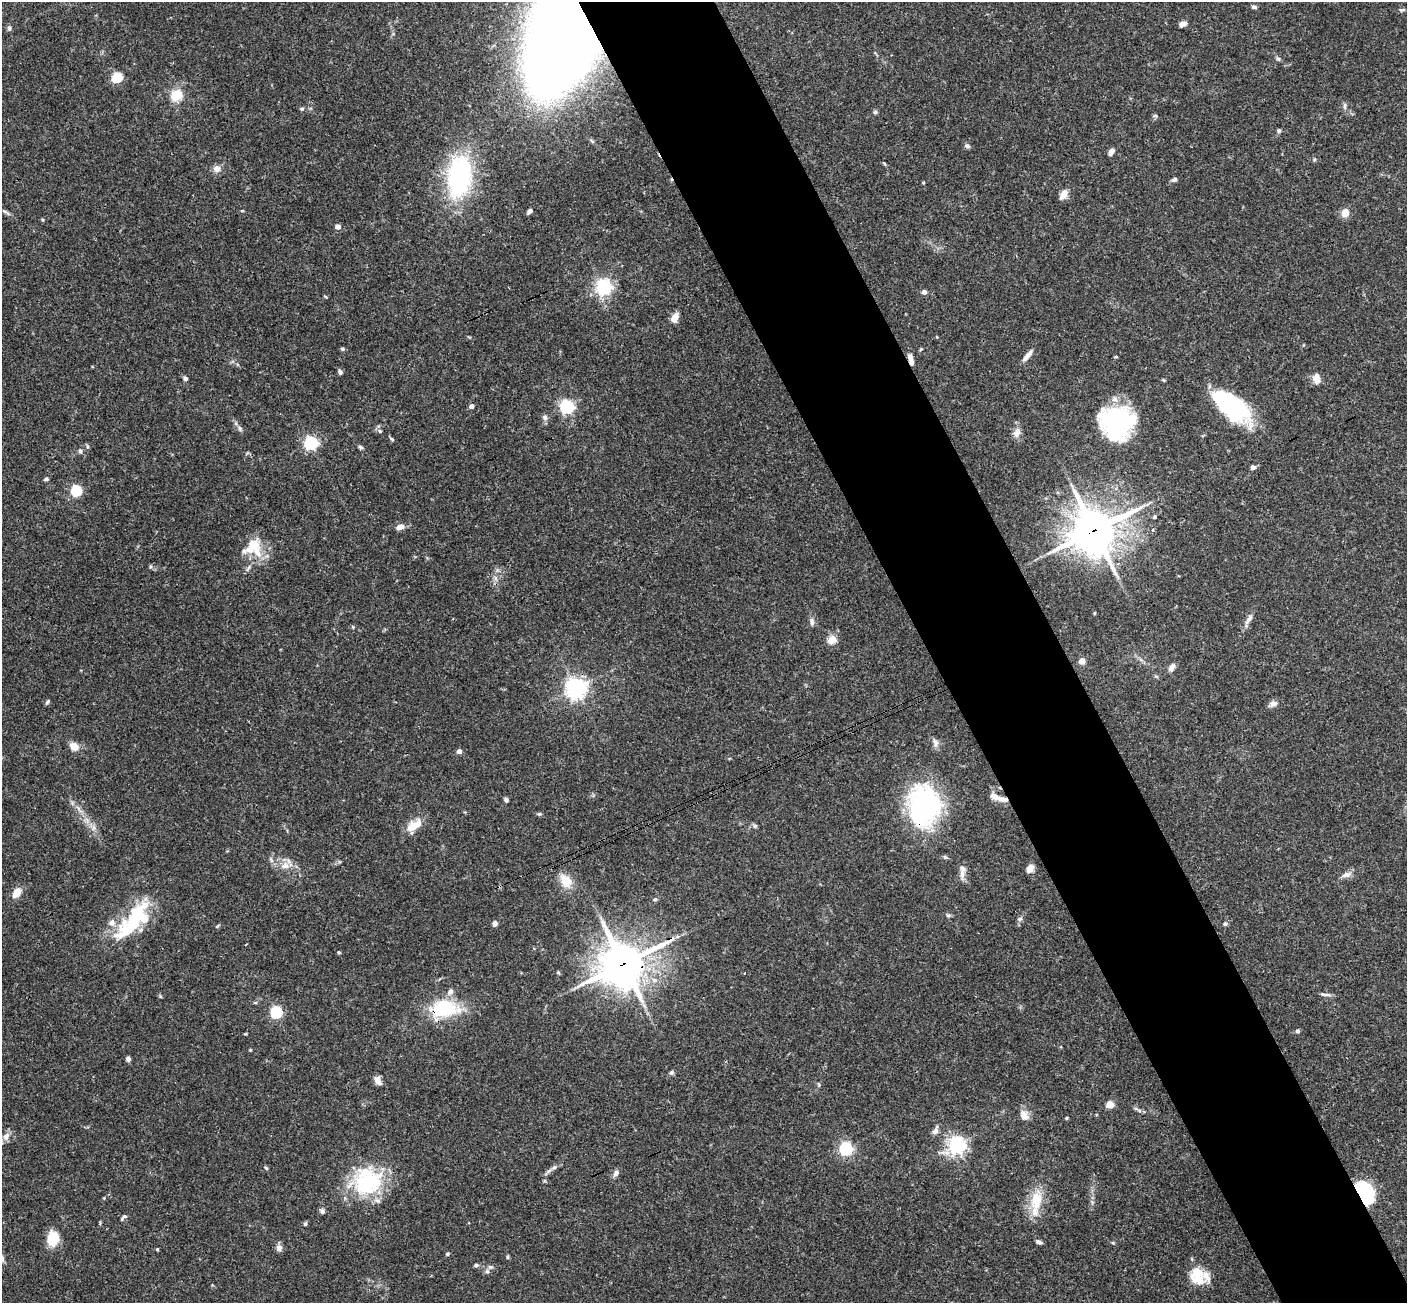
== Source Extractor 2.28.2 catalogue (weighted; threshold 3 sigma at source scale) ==
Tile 6 of 4 x 4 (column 2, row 2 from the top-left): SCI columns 1463-2867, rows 2914-4214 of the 5731 x 5696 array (HDU 1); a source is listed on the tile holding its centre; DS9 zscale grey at full resolution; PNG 1409 x 1305 px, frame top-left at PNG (2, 2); no overlay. Shown black and unused: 10% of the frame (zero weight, under 3 of 4 exposures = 6% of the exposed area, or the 3 px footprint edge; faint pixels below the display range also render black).
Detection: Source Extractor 2.28.2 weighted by HDU 2 'WHT'; one run over the whole footprint, this tile lists its part. Background 0.0903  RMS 0.0037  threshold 0.0165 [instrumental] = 3 sigma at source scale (4.5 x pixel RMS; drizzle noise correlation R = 1.50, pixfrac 1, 0.05/0.05 arcsec/px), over >= 5 px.
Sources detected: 144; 4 inside a brighter object's white glare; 1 cosmic-ray / hot-pixel residue — not listed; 8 inside a brighter listed object's ellipse — not listed separately; the other 131 listed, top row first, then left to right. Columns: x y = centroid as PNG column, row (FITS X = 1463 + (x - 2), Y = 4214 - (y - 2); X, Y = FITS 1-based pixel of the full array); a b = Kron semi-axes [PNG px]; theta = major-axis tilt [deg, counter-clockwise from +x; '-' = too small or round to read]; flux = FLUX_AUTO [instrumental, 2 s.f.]
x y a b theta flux
1254 7 8 5 -7 0.76
1402 10 8 4 5 0.69
568 24 77 37 73 1600
1183 24 7 5 24 2
9 28 7 5 -88 0.76
1278 59 8 5 -53 0.68
117 77 5 5 - 26
176 95 11 10 - 8.2
1345 106 9 5 -90 0.87
302 109 6 4 20 0.52
875 112 6 6 - 0.62
1155 116 6 4 -1 0.53
1279 131 6 5 - 0.66
967 146 8 6 -27 0.87
1111 152 9 5 57 1.6
1314 159 6 4 70 0.5
217 169 10 9 - 2.2
459 176 41 23 82 58
1174 179 6 5 - 1
923 182 4 3 - 0.32
1063 195 12 7 56 3
529 211 6 4 42 1
6 212 15 4 -32 1
1345 212 9 8 - 3.5
338 227 5 4 - 2.3
604 287 6 6 - 120
924 292 4 4 - 1.8
674 318 9 6 71 4.6
343 349 5 4 - 0.63
921 349 5 4 - 0.42
1027 355 17 5 50 2.2
1116 357 4 4 - 0.4
910 358 8 6 -71 1.8
340 372 7 5 -63 0.79
185 378 5 5 - 0.83
1316 378 12 8 89 3.1
471 406 4 4 - 1.4
567 407 6 6 - 78
1232 407 38 20 -39 41
545 417 8 7 - 1.3
1117 423 39 24 73 40
240 429 9 4 -55 0.82
380 431 6 5 - 0.66
1017 433 14 8 75 2.4
392 439 7 4 -32 0.5
311 443 6 6 - 74
87 446 6 4 -72 0.48
360 447 6 4 -20 0.71
80 451 7 5 -78 0.84
1253 467 5 4 - 1.5
46 479 5 4 - 0.72
76 491 5 5 - 32
1155 517 5 4 - 0.73
400 527 10 7 17 2.2
1152 529 4 3 - 0.48
1094 530 18 16 33 880
252 545 29 15 40 8.3
1094 613 5 3 - 0.33
1249 619 18 6 56 2
812 622 11 6 -81 1.4
353 627 5 4 - 0.39
832 640 5 5 - 14
1082 661 4 4 - 5.6
1171 667 11 6 57 1.8
1156 676 6 4 -19 0.49
576 688 7 7 - 230
47 702 8 4 56 0.61
1273 704 10 8 7 1.6
935 743 12 7 -72 1.6
74 746 9 7 -32 4.2
459 751 4 4 - 2
1002 799 14 6 -10 2.7
506 800 5 5 - 0.79
924 805 47 36 90 56
79 809 17 3 -48 1.8
539 814 5 4 - 0.5
414 825 22 11 36 5.5
755 826 7 5 -36 0.69
271 860 8 5 -65 0.94
285 866 13 9 8 3.3
1030 869 10 7 55 2.2
962 872 22 6 87 2.3
1346 875 13 7 15 1.9
566 881 21 14 -58 5.7
17 892 11 7 52 4.6
655 899 6 5 - 0.73
136 912 59 15 43 20
949 915 6 4 18 0.59
1020 919 8 5 27 0.83
495 924 6 5 - 1.1
1225 924 6 5 - 0.79
339 952 4 4 - 0.52
623 964 18 16 26 810
558 972 5 5 - 0.44
1325 994 16 4 -5 1.2
160 996 5 4 - 0.42
445 1009 39 23 2 20
276 1012 5 5 - 46
1297 1031 5 4 - 0.77
128 1059 5 5 - 1.2
671 1072 7 5 66 0.7
378 1080 11 7 -60 2.3
1110 1104 5 4 - 10
1139 1110 6 4 -20 0.76
1024 1115 14 10 -67 3
1066 1118 4 4 - 0.41
935 1131 11 6 63 1.5
6 1136 12 8 63 2.4
957 1145 7 6 - 150
846 1149 6 5 - 66
554 1167 8 5 39 1.1
266 1168 6 3 -44 0.46
616 1173 9 6 59 1.4
367 1181 38 35 30 31
1364 1192 19 13 -59 46
104 1198 4 4 - 0.31
1036 1200 29 16 81 10
322 1211 7 6 - 0.95
123 1217 11 5 41 0.76
305 1224 5 4 - 0.65
53 1238 15 11 86 9.6
1039 1242 7 4 -21 1.1
1113 1243 5 4 - 0.43
279 1248 9 8 - 1.6
157 1249 4 3 - 0.44
447 1254 5 4 - 0.48
507 1257 6 4 -90 0.45
2 1258 11 5 -76 1.3
476 1265 6 5 - 0.67
490 1267 7 6 - 0.86
1197 1277 22 17 -65 8.3
Overlapping masked pixels (flux is a lower limit): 8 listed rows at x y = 568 24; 910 358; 1094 530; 1002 799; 924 805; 623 964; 445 1009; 1364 1192
Isophote crosses this tile's border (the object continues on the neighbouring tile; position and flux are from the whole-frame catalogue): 2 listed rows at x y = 568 24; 2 1258